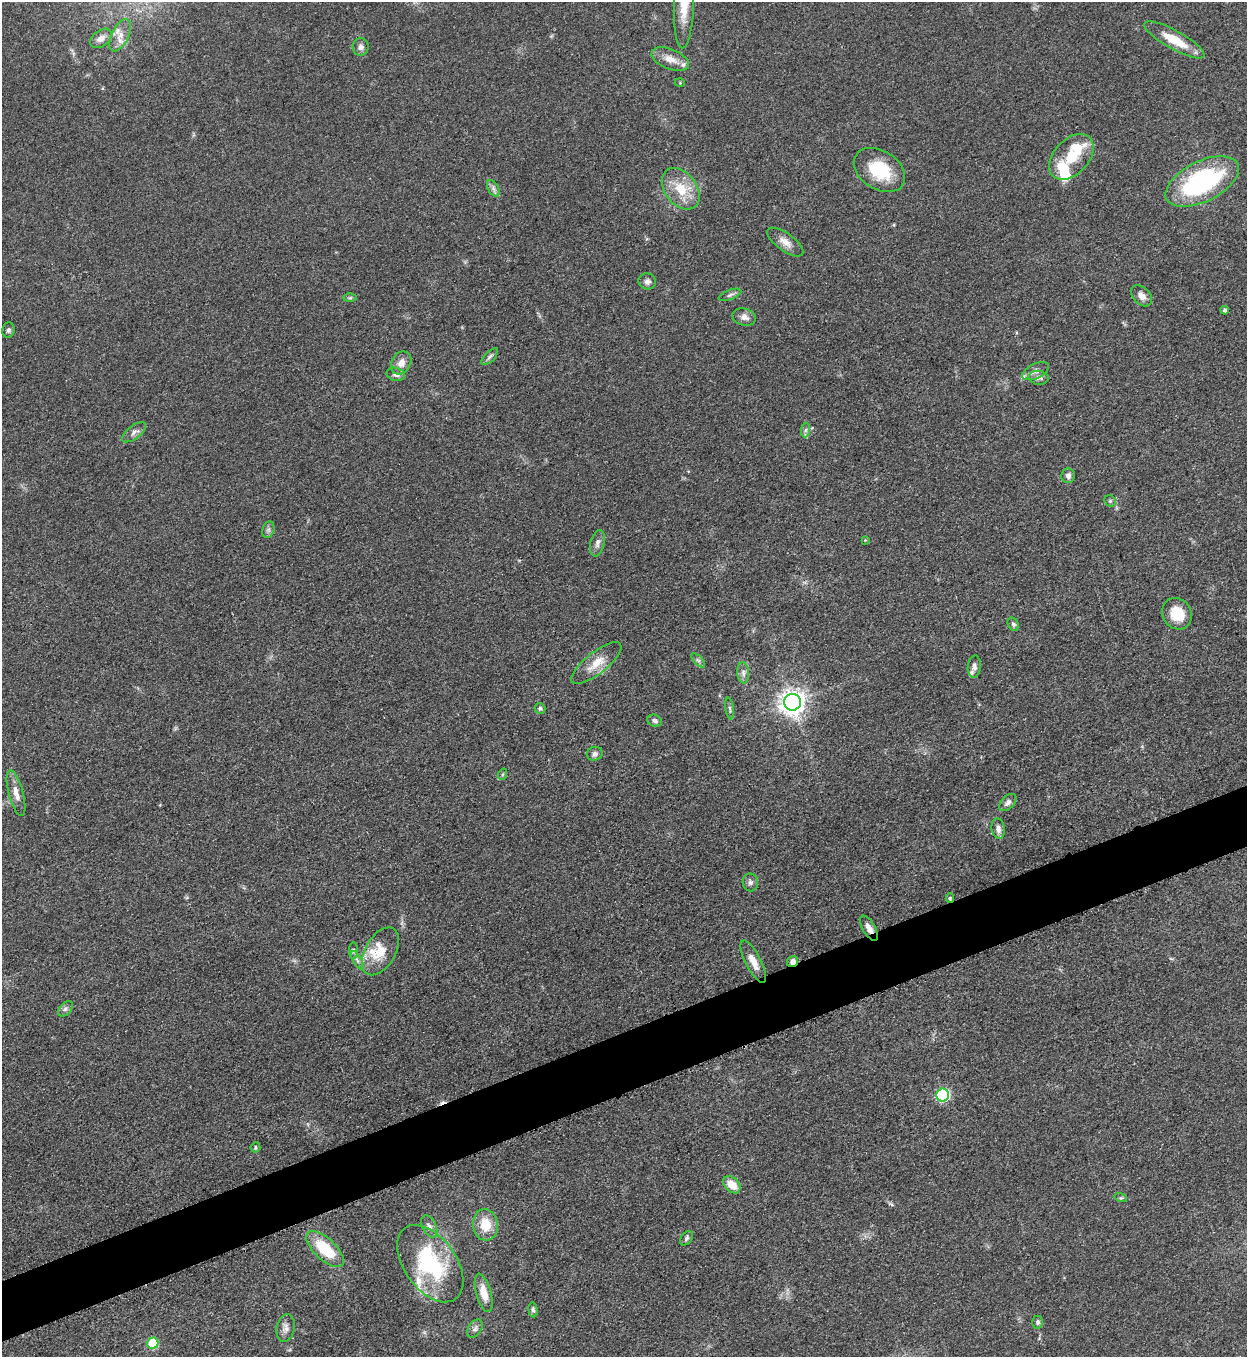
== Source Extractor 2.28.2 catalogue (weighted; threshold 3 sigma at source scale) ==
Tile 7 of 4 x 4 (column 3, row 2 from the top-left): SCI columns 2779-4023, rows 2722-4076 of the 5427 x 5438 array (HDU 1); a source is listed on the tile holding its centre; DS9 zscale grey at full resolution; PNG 1249 x 1359 px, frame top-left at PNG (2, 2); each listed source drawn as its Kron ellipse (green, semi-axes under 4 px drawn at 4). Shown black and unused: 4% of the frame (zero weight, under 3 of 5 exposures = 1% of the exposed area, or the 3 px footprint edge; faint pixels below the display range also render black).
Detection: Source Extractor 2.28.2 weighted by HDU 2 'WHT'; one run over the whole footprint, this tile lists its part. Background 0.0634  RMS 0.0057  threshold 0.0255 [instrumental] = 3 sigma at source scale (4.5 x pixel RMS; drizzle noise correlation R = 1.50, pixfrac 1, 0.05/0.05 arcsec/px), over >= 5 px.
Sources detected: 80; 1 inside a brighter object's white glare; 1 cosmic-ray / hot-pixel residue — neither listed nor drawn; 7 inside a brighter listed object's ellipse — not listed separately; the other 71 listed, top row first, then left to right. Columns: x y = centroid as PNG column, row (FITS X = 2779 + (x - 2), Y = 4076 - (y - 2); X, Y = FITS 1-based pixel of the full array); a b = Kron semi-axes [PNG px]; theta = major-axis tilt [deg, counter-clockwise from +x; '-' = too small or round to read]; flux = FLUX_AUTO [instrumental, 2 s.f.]
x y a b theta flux
684 5 43 10 88 15
120 35 17 8 64 6
101 38 12 8 37 4.3
1174 40 34 9 -29 15
361 47 9 8 - 2.5
670 59 20 10 -21 6.5
680 83 5 3 - 0.49
1071 157 27 17 47 17
879 170 28 19 -33 26
1202 181 40 20 26 82
493 188 9 5 -60 1.9
681 189 23 16 -52 15
785 242 21 8 -36 5.1
647 281 8 8 - 2.5
730 295 12 5 21 1.7
1142 296 12 8 -47 3.7
350 298 6 4 1 0.85
1225 310 4 4 - 1.5
744 317 12 8 -16 3.4
8 330 7 6 - 1.5
490 357 11 5 45 1.5
401 363 12 9 58 4.8
1036 371 14 7 26 2.9
396 374 9 6 -14 2.5
1039 378 10 7 -8 2.3
806 430 7 4 88 1.2
134 432 14 6 37 2.8
1068 476 7 7 - 2.3
1110 501 6 5 - 0.96
268 530 8 6 73 1.5
865 540 3 3 - 0.43
597 543 13 7 76 2.7
1177 614 16 14 -54 14
1013 624 7 5 -60 1.2
698 660 9 4 -47 1.3
596 663 31 10 38 9.8
974 667 11 6 84 2.5
743 673 10 6 -85 2.3
792 702 8 8 - 540
540 708 5 5 - 1.2
730 709 11 4 -81 1.2
655 721 7 5 -21 1.7
595 754 8 7 - 2.1
503 774 6 3 71 0.68
16 793 23 7 -75 5.5
1008 802 10 6 44 2.6
998 829 10 6 -79 3
750 882 9 7 -86 2
950 898 5 4 - 0.91
869 928 14 6 -59 3.5
353 950 8 4 -90 1.1
380 951 26 15 60 12
357 960 10 4 -59 1.8
753 962 23 7 -62 6.6
793 962 6 5 - 3.4
65 1009 9 5 48 1.7
943 1095 6 6 - 73
255 1147 5 5 - 0.83
732 1185 10 7 -44 8.5
1121 1198 6 4 -16 0.82
485 1225 15 12 -82 13
429 1226 12 6 -64 2.5
686 1238 8 5 51 1.4
325 1249 24 10 -43 25
430 1264 44 26 -54 56
484 1293 20 7 -75 7.3
533 1310 7 5 -82 1.3
1038 1322 6 5 - 1.3
286 1328 14 9 79 3.3
475 1329 10 6 55 1.9
153 1343 5 5 - 24
Overlapping masked pixels (flux is a lower limit): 3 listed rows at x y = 950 898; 869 928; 793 962
Isophote crosses this tile's border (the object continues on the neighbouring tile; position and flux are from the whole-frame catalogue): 1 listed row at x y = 684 5